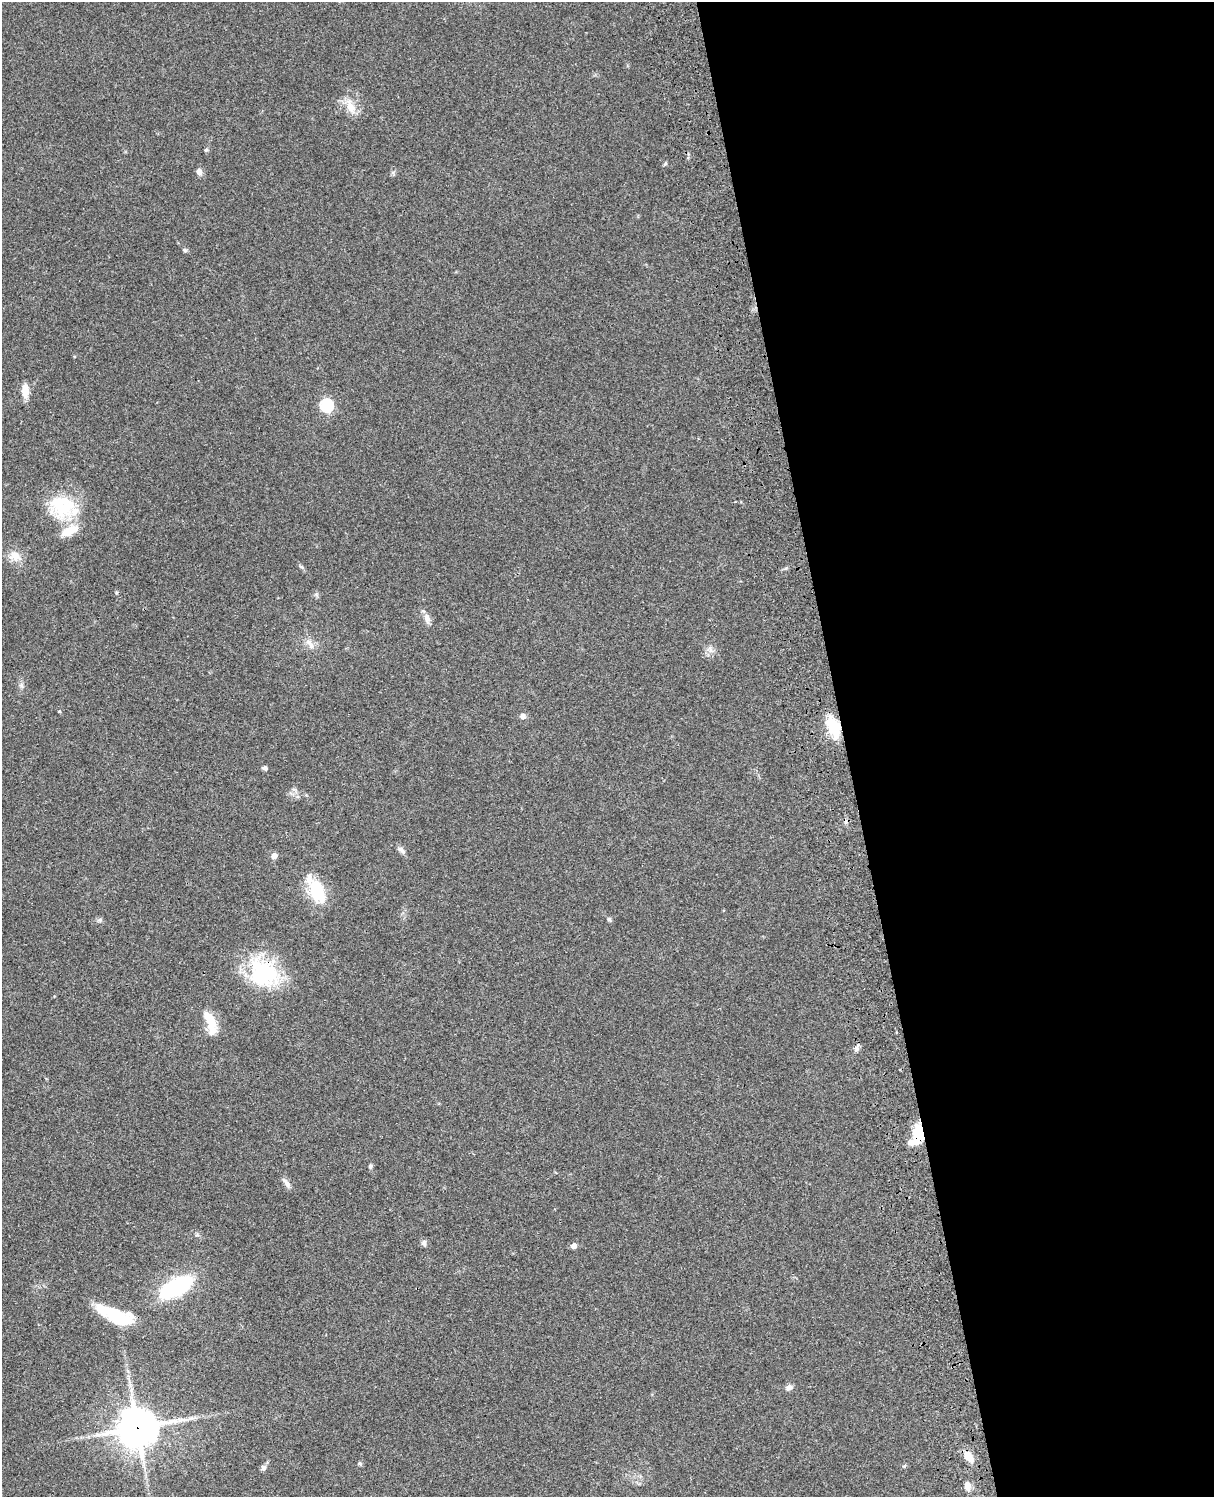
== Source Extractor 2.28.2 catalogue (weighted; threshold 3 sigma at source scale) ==
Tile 8 of 4 x 3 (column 4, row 2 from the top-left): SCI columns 3758-4969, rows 1773-3267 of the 5087 x 4926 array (HDU 1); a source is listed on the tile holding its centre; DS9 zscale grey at full resolution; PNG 1216 x 1499 px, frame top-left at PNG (2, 2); no overlay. Shown black and unused: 30% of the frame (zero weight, under 3 of 4 exposures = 6% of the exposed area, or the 3 px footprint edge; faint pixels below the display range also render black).
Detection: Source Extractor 2.28.2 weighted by HDU 2 'WHT'; one run over the whole footprint, this tile lists its part. Background 0.104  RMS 0.0065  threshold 0.0293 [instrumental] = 3 sigma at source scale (4.5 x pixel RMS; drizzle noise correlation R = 1.50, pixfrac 1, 0.05/0.05 arcsec/px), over >= 5 px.
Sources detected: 45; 3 inside a brighter object's white glare — not listed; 3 inside a brighter listed object's ellipse — not listed separately; the other 39 listed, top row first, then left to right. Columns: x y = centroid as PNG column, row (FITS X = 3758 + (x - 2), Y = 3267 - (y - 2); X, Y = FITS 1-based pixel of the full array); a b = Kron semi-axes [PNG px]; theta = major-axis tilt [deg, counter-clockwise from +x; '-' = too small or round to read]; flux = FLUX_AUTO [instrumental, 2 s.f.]
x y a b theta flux
351 106 20 10 -64 8.6
206 150 5 4 - 0.92
665 164 6 4 19 0.78
199 172 8 6 -72 3
185 250 6 5 - 1.1
25 391 16 8 -88 7.1
326 405 6 6 - 86
62 506 34 30 -30 36
15 556 17 12 -28 7.1
301 567 7 4 -45 1.1
427 618 14 7 -76 3.8
310 643 19 6 -56 4.2
710 649 12 5 -75 2.4
21 685 8 5 -59 1.6
59 711 4 4 - 0.62
523 716 7 6 - 2.4
834 726 21 10 -71 25
264 768 6 5 - 1.6
401 850 11 6 -48 2.4
274 856 7 7 - 2.9
318 894 24 16 -40 22
609 919 6 5 - 1.2
100 920 7 5 11 1.3
263 972 40 33 -42 53
210 1022 30 10 -69 15
857 1047 13 4 75 1.8
919 1131 20 13 89 15
370 1166 7 5 89 1.1
286 1183 16 6 -52 2.8
424 1243 8 6 87 1.8
574 1246 5 4 - 4
176 1287 24 11 30 80
122 1320 30 16 -1 19
789 1387 8 6 15 2.7
137 1428 13 13 - 1600
969 1457 14 8 -56 8.4
360 1464 6 5 - 1.1
263 1468 7 7 - 1.9
967 1485 11 8 -83 3.9
Overlapping masked pixels (flux is a lower limit): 4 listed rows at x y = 834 726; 263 972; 919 1131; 137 1428
Unlisted compact peaks at least as high as the median listed source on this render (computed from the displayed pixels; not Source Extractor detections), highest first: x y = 904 1466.